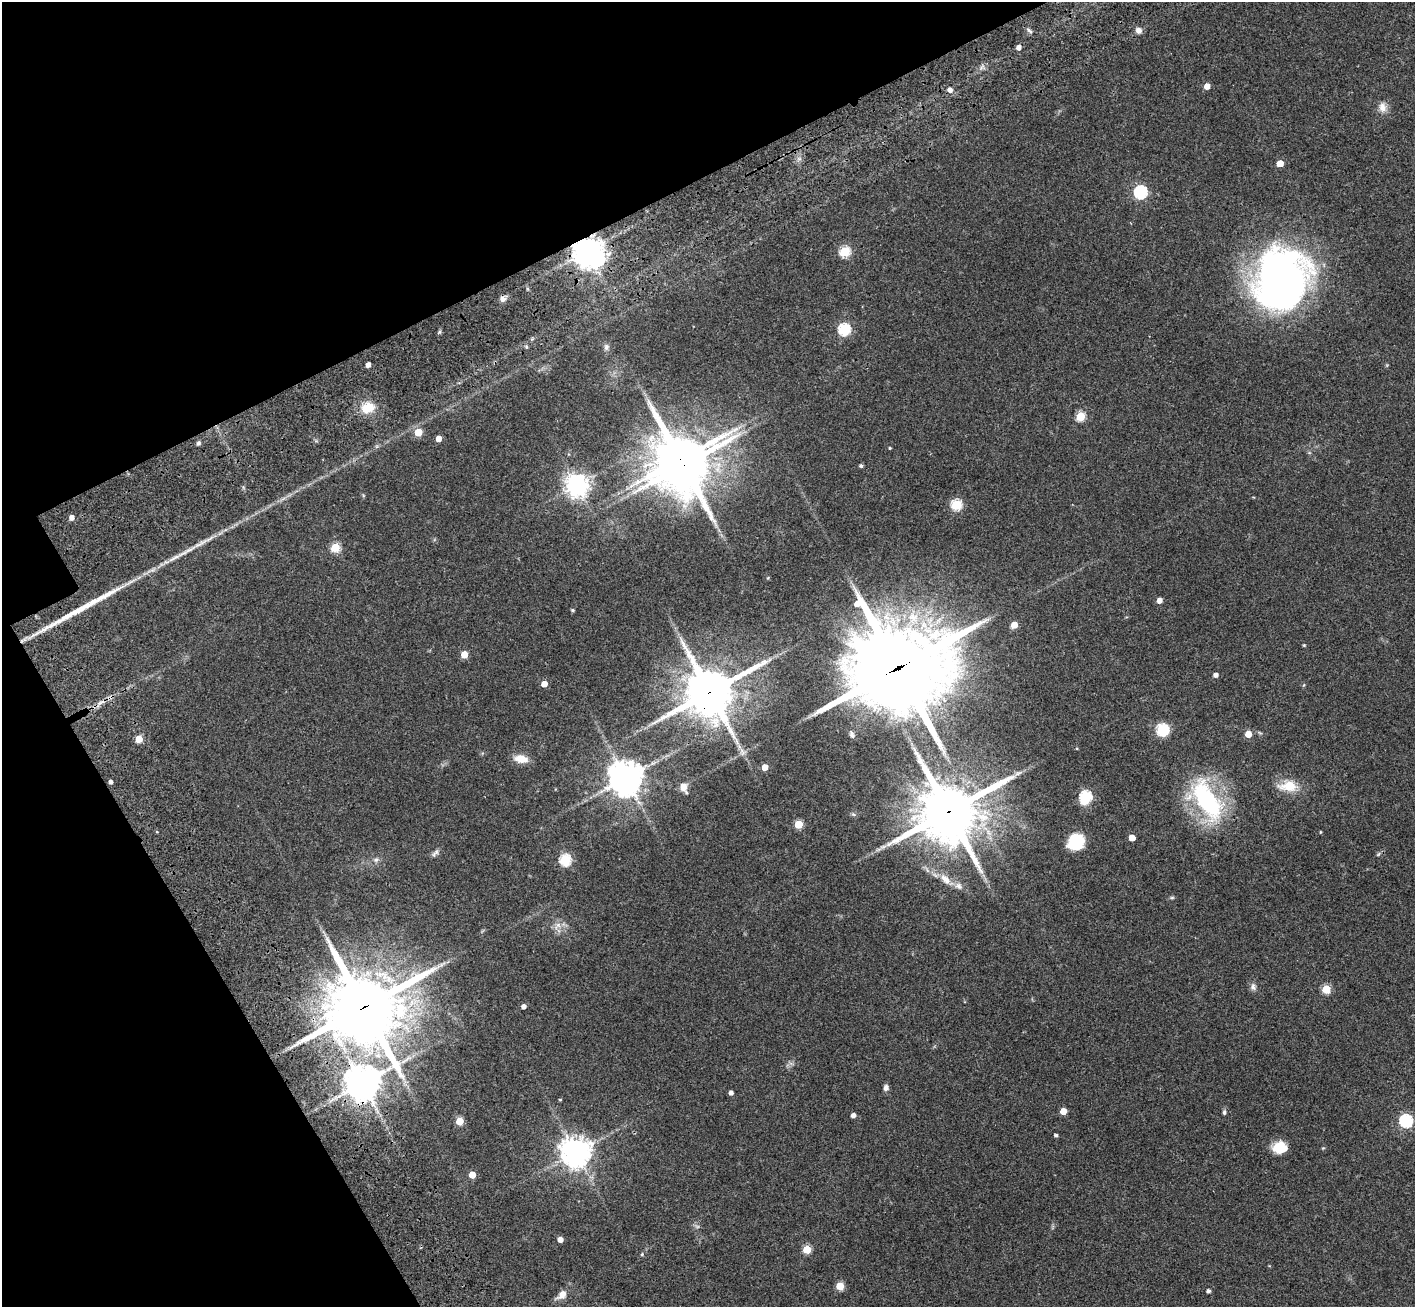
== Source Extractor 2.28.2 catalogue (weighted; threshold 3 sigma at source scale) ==
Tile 5 of 4 x 4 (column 1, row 2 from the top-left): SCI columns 162-1574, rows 3051-4355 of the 5971 x 5965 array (HDU 1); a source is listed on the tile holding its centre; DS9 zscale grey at full resolution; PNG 1417 x 1309 px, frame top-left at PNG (2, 2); no overlay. Shown black and unused: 23% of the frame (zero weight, under 3 of 4 exposures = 9% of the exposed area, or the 3 px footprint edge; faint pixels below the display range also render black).
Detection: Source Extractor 2.28.2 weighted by HDU 2 'WHT'; one run over the whole footprint, this tile lists its part. Background 0.0324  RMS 0.0051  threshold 0.0228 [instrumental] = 3 sigma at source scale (4.5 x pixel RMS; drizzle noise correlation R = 1.50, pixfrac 1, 0.05/0.05 arcsec/px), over >= 5 px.
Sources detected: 96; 1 too faint to see at this stretch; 1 inside a brighter object's white glare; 1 long thin detection or spike segment (spike, bleed or trail) — not listed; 4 inside a brighter listed object's ellipse — not listed separately; the other 89 listed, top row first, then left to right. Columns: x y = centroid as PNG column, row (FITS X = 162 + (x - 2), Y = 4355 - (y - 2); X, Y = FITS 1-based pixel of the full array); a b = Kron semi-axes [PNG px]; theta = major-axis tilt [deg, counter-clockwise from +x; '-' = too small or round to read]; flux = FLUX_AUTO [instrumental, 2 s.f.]
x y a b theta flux
1029 30 10 4 -39 1.1
1139 30 7 7 - 2.2
1019 47 4 4 - 2.1
1207 86 5 4 - 5.1
950 90 6 6 - 1.9
1382 107 13 10 -76 3.7
1280 163 5 5 - 8.1
1140 192 6 6 - 75
587 251 9 8 - 660
844 251 5 5 - 34
1281 280 54 46 75 290
503 299 8 7 - 1.8
844 329 6 6 - 53
526 347 5 4 - 0.68
606 347 9 6 71 1.5
368 365 4 4 - 2.4
367 408 15 11 21 9.4
1080 416 5 5 - 23
418 432 5 5 - 12
439 438 4 4 - 4.5
198 443 5 4 - 1.2
890 448 3 3 - 0.44
683 465 21 16 37 1700
861 466 4 4 - 0.86
577 485 7 7 - 390
956 505 5 5 - 40
71 517 5 5 - 2.8
335 547 5 5 - 22
1159 600 4 4 - 3.2
572 610 4 4 - 0.63
1014 625 5 5 - 8.7
1304 645 4 3 - 0.42
464 654 5 5 - 10
898 668 40 35 7 4100
1216 675 4 4 - 1.9
544 684 4 4 - 5.7
710 692 18 16 32 1800
101 702 16 4 29 3
1163 730 7 6 - 57
1248 734 5 5 - 8.5
852 735 9 5 -67 1.3
139 739 5 5 - 12
742 752 12 5 -76 1.8
521 759 15 9 -10 6.6
765 767 5 4 - 6.5
1018 773 11 5 26 1.7
626 778 11 10 - 810
110 782 4 3 - 1.8
1288 786 24 14 -1 9.9
683 787 9 8 - 3.6
1086 796 7 6 - 49
1207 800 48 21 -59 60
948 811 21 20 - 2500
853 814 6 4 -18 0.69
799 824 5 5 - 17
1320 832 3 3 - 0.41
1132 838 5 5 - 7.5
1076 842 16 14 38 18
883 847 9 4 19 1.4
1378 854 7 3 53 0.68
434 855 9 6 54 1.3
376 860 8 6 21 1.4
565 860 6 5 - 45
945 879 18 9 -46 5.1
1172 898 6 4 1 0.64
558 925 13 7 52 2.8
1253 987 10 7 -77 1.7
1326 989 5 5 - 19
524 1006 4 4 - 2.4
364 1007 25 24 - 3500
362 1083 10 10 - 1100
886 1087 7 6 - 1.9
731 1093 4 4 - 2.1
560 1100 4 3 - 0.38
1063 1111 5 4 - 7.4
1224 1112 7 4 -82 0.85
853 1115 4 4 - 2.5
459 1121 5 5 - 16
1406 1121 6 6 - 71
1056 1135 4 3 - 0.96
1280 1148 15 12 4 10
576 1152 9 9 - 590
472 1175 5 4 - 8.1
560 1239 4 4 - 3.7
807 1249 5 5 - 17
642 1254 5 4 - 0.49
840 1286 5 5 - 16
1208 1291 4 4 - 1.4
562 1295 14 9 41 4.2
Overlapping masked pixels (flux is a lower limit): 7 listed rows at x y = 587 251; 683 465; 898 668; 710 692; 948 811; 364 1007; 362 1083